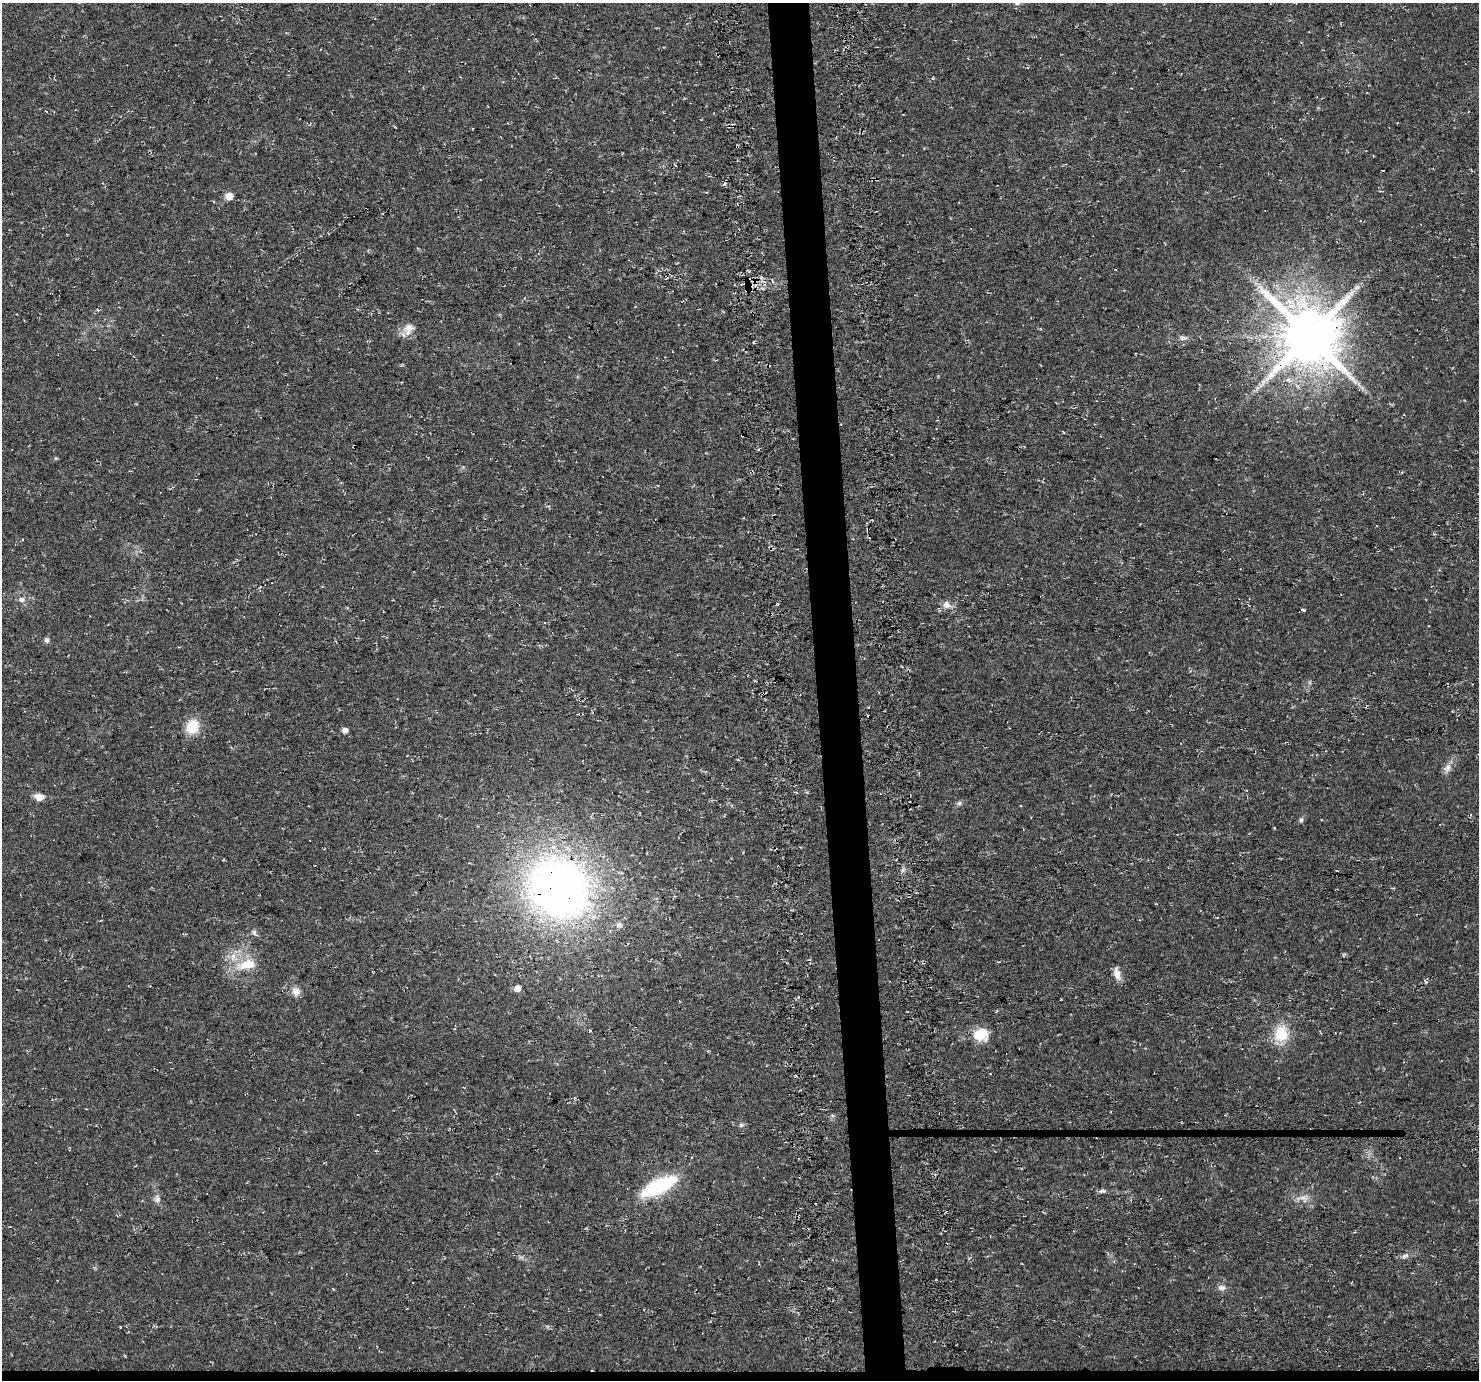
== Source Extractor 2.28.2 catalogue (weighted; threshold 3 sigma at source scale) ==
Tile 8 of 3 x 3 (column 2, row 3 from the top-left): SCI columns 1535-3011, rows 39-1416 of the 4545 x 4172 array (HDU 1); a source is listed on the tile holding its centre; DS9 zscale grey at full resolution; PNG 1481 x 1382 px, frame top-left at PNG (2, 3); no overlay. Shown black and unused: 4% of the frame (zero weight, under 3 of 4 exposures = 4% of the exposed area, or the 3 px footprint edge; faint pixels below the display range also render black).
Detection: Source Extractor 2.28.2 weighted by HDU 2 'WHT'; one run over the whole footprint, this tile lists its part. Background 0.0302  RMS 0.0057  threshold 0.0256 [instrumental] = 3 sigma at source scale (4.5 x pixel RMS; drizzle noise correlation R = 1.50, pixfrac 1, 0.0396/0.0396 arcsec/px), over >= 5 px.
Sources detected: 46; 1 too faint to see at this stretch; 3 cosmic-ray / hot-pixel residue — not listed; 1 inside a brighter listed object's ellipse — not listed separately; the other 41 listed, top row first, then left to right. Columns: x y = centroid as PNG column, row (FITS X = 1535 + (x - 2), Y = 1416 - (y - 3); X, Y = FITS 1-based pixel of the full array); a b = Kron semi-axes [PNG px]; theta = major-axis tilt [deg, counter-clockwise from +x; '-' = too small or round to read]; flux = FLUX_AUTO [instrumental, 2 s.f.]
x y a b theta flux
1017 3 7 5 20 1.3
737 146 3 3 - 0.77
229 196 5 5 - 12
772 280 7 3 -60 0.7
754 281 8 6 49 2.5
1357 287 8 6 26 1.9
747 290 7 4 70 0.8
98 309 5 3 - 0.9
408 329 17 11 74 5.3
1310 336 17 16 - 3800
1183 338 10 7 -6 2.1
1263 382 7 4 71 1.4
56 458 6 3 17 0.59
21 599 9 7 2 2.3
777 604 3 3 - 0.69
946 605 11 9 -37 3.6
1303 610 4 3 - 3.2
47 640 7 6 - 1.4
764 693 4 3 - 0.68
192 726 19 15 60 11
344 730 5 5 - 3.4
1448 768 12 8 63 3.4
39 797 11 7 -7 4.8
959 803 6 6 - 1.1
1301 820 7 5 89 1.1
558 888 60 53 -42 320
1156 904 4 2 - 0.34
619 925 8 7 - 2.1
254 932 8 6 -89 1.3
247 964 25 13 12 13
1117 973 18 7 -77 4.1
517 988 5 5 - 6.1
296 991 12 10 -43 3.6
1281 1034 19 16 90 15
980 1035 17 14 7 12
741 1125 6 5 - 1
659 1186 42 14 26 38
1102 1191 10 5 10 1.4
157 1199 10 7 -85 2.2
1405 1256 10 5 24 1.9
1221 1288 10 7 -1 2.4
Overlapping masked pixels (flux is a lower limit): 6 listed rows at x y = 737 146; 754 281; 747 290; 1310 336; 764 693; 558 888
Isophote crosses this tile's border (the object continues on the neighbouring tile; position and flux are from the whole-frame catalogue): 1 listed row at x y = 1017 3